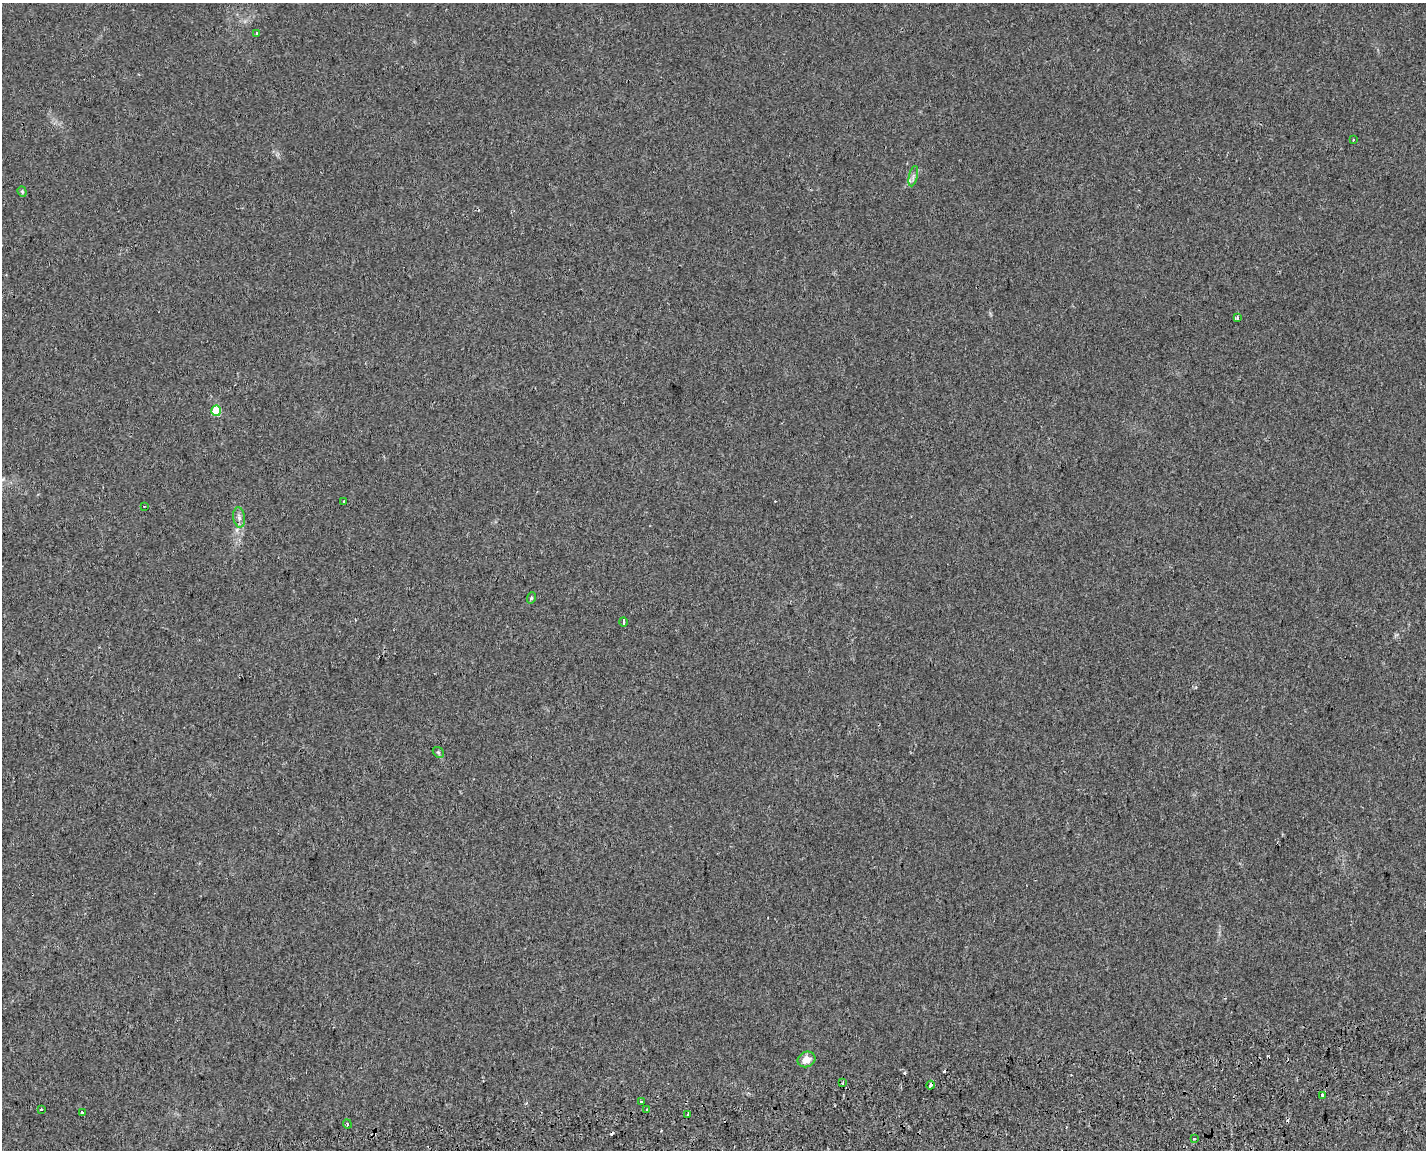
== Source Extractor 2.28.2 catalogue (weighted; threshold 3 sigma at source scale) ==
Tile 5 of 3 x 4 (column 2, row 2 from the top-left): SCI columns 1480-2903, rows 2339-3486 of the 4425 x 4678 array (HDU 1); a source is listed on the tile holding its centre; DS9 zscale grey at full resolution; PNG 1428 x 1152 px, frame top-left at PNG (2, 3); each listed source drawn as its Kron ellipse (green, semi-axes under 4 px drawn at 4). Shown black and unused: <1% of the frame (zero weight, under 2 of 3 exposures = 4% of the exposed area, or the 3 px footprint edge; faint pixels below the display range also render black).
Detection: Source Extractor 2.28.2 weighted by HDU 2 'WHT'; one run over the whole footprint, this tile lists its part. Background 0.0226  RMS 0.0048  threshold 0.0215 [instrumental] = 3 sigma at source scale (4.5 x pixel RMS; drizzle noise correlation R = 1.50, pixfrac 1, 0.0396/0.0396 arcsec/px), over >= 5 px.
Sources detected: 30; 7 cosmic-ray / hot-pixel residue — neither listed nor drawn; the other 23 listed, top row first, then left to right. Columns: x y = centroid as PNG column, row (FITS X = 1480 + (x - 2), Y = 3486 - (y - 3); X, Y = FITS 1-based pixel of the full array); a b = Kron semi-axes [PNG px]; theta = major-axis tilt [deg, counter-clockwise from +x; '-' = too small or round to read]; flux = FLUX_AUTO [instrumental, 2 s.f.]
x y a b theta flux
256 33 3 2 - 0.49
1354 140 3 3 - 0.74
913 176 10 4 77 1.5
22 192 5 4 - 0.64
1237 317 3 3 - 4.2
216 411 5 5 - 17
344 501 3 3 - 1.1
144 506 3 2 - 0.52
239 517 10 6 -81 1.8
531 598 6 3 72 0.58
623 622 4 3 - 3.5
438 752 6 4 -43 0.72
806 1059 9 7 24 4.2
843 1082 4 4 - 0.65
931 1085 4 3 - 3.9
1323 1095 4 3 - 5.7
641 1101 3 3 - 0.89
41 1109 3 3 - 1.4
647 1109 3 3 - 0.73
82 1113 4 3 - 2.2
688 1115 3 3 - 4.5
347 1124 5 3 - 0.55
1194 1138 3 2 - 0.66
Overlapping masked pixels (flux is a lower limit): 1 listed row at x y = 931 1085